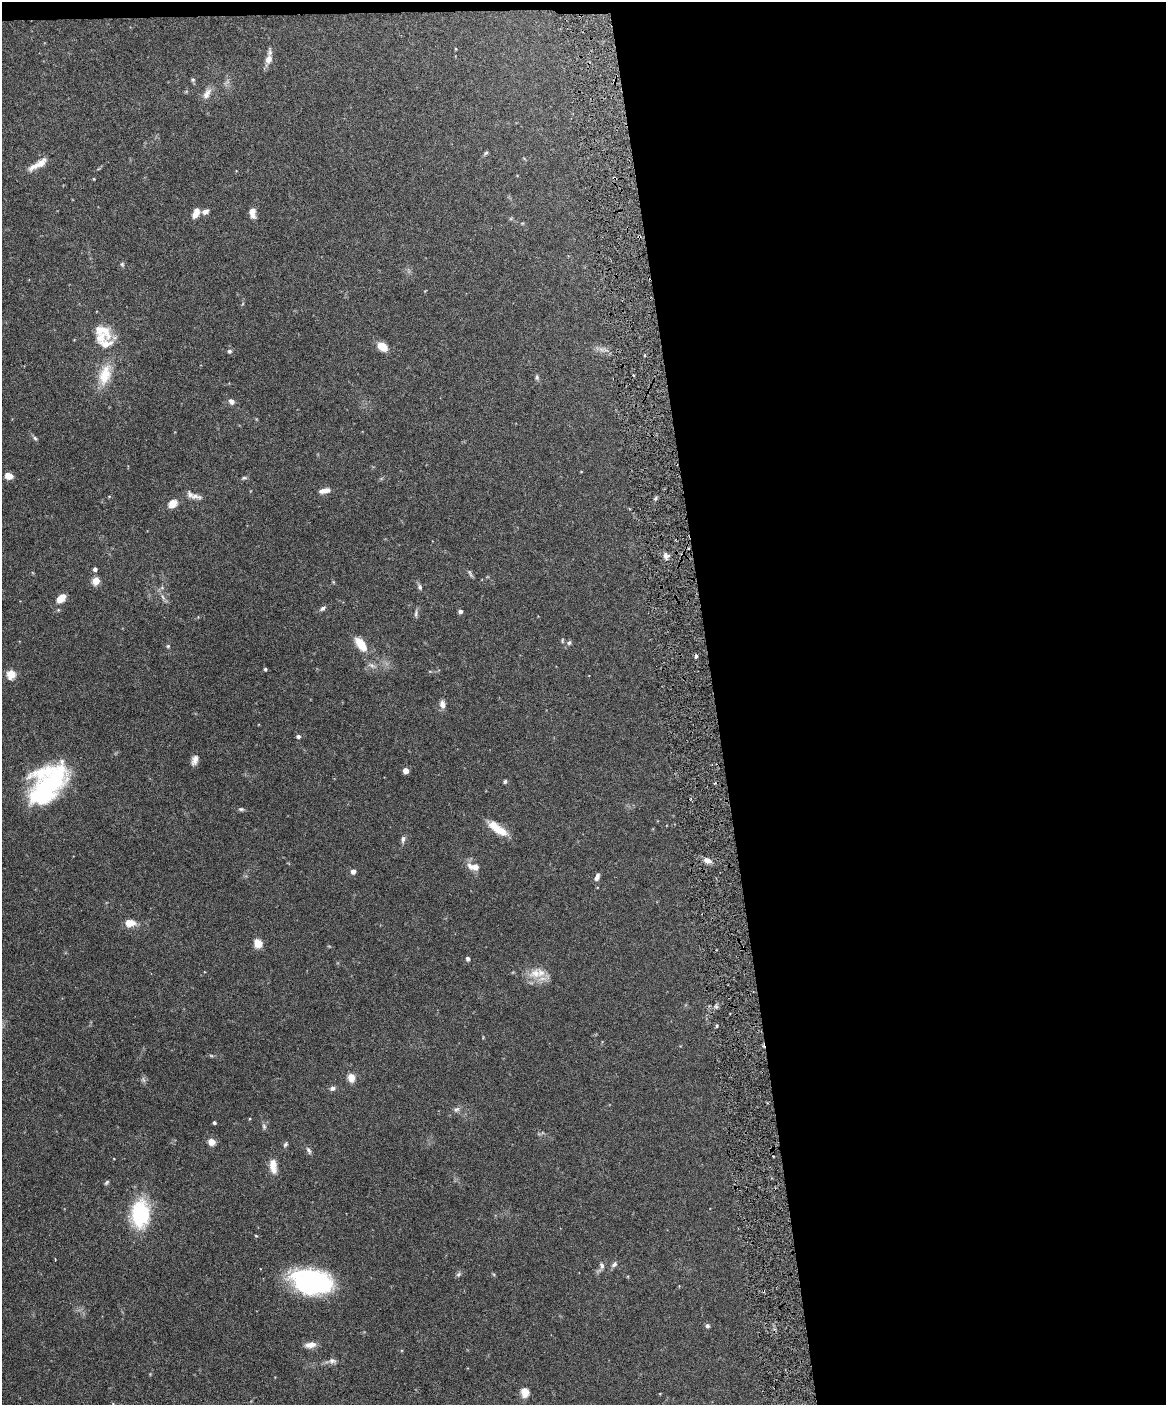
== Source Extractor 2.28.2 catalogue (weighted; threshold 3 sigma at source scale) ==
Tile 4 of 4 x 3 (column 4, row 1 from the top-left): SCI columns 3493-4656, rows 2941-4343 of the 4656 x 4583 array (HDU 1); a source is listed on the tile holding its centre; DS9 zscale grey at full resolution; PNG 1168 x 1407 px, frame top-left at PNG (2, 2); no overlay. Shown black and unused: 39% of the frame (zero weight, under 3 of 6 exposures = <1% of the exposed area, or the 3 px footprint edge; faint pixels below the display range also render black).
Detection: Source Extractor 2.28.2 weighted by HDU 2 'WHT'; one run over the whole footprint, this tile lists its part. Background 0.243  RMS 0.0049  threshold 0.02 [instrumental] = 3 sigma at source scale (4.09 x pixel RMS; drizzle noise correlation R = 1.36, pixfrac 0.8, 0.05/0.05 arcsec/px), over >= 5 px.
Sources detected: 92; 3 too faint to see at this stretch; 1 inside a brighter object's white glare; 2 cosmic-ray / hot-pixel residue — not listed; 6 inside a brighter listed object's ellipse — not listed separately; the other 80 listed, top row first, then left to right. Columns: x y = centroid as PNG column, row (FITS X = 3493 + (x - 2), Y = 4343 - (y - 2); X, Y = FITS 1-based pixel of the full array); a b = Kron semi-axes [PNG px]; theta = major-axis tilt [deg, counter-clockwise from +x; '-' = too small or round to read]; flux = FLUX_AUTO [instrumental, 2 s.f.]
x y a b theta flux
268 59 10 7 65 2.8
193 80 6 6 - 0.76
207 94 17 8 58 3.1
486 153 7 4 37 0.68
38 164 28 7 31 5.4
205 212 7 6 - 2.1
196 213 11 6 66 4.2
252 213 11 6 -83 3.5
122 264 6 5 - 0.74
103 331 28 16 -30 9.6
382 347 12 8 -34 5
229 351 6 6 - 1
105 375 29 15 75 11
537 377 6 5 - 0.91
231 401 8 6 -45 1.8
35 438 8 4 -45 0.88
581 471 4 3 - 0.28
8 476 6 5 - 5.7
244 478 7 4 8 0.75
324 491 13 6 12 3
109 496 5 3 - 0.37
195 496 18 7 -13 2.9
656 498 6 4 70 0.72
172 504 7 6 - 6.5
666 556 8 6 -46 1.8
95 569 4 4 - 1.4
96 581 5 5 - 11
420 587 8 6 -73 1.1
162 588 6 4 -19 0.68
163 597 10 4 -60 1.4
61 599 13 8 43 4.3
323 608 8 5 38 1.2
460 611 4 4 - 1.6
416 613 11 5 86 1.1
569 643 7 5 72 0.88
361 644 17 8 -53 8.7
168 646 5 5 - 0.6
372 665 11 6 -36 1.8
265 669 4 4 - 0.64
11 674 5 5 - 18
442 704 10 7 -69 2.2
298 736 5 4 - 1.2
195 760 12 7 74 2.5
406 770 4 4 - 5
505 781 5 4 - 0.81
50 784 47 26 47 48
241 809 8 5 -8 0.86
494 826 22 11 -43 6.7
403 839 9 6 77 1.4
707 860 9 6 -24 2.7
475 867 10 9 - 3
353 871 6 5 - 1.9
597 877 9 5 63 1.6
130 923 11 8 5 5.1
258 943 10 9 - 4.6
468 959 5 4 - 1
535 973 19 15 8 7.5
211 1055 6 4 -20 0.55
351 1077 7 6 - 5.4
143 1079 9 5 -59 1
332 1088 7 6 - 1.3
457 1109 9 6 30 1.3
214 1123 3 3 - 0.76
264 1126 7 5 -70 0.99
211 1142 5 4 - 10
285 1144 8 5 52 0.88
309 1150 11 5 -61 1.2
273 1166 18 9 -83 5
106 1182 7 4 49 0.67
140 1214 26 17 -90 35
256 1236 5 3 - 0.35
55 1259 3 2 - 0.33
614 1264 10 6 41 1.3
602 1266 8 6 -78 1.4
458 1274 8 5 41 0.98
311 1282 37 21 -8 74
707 1326 5 4 - 1.2
310 1345 14 7 9 3.3
332 1361 11 7 -6 1.8
525 1392 5 5 - 18